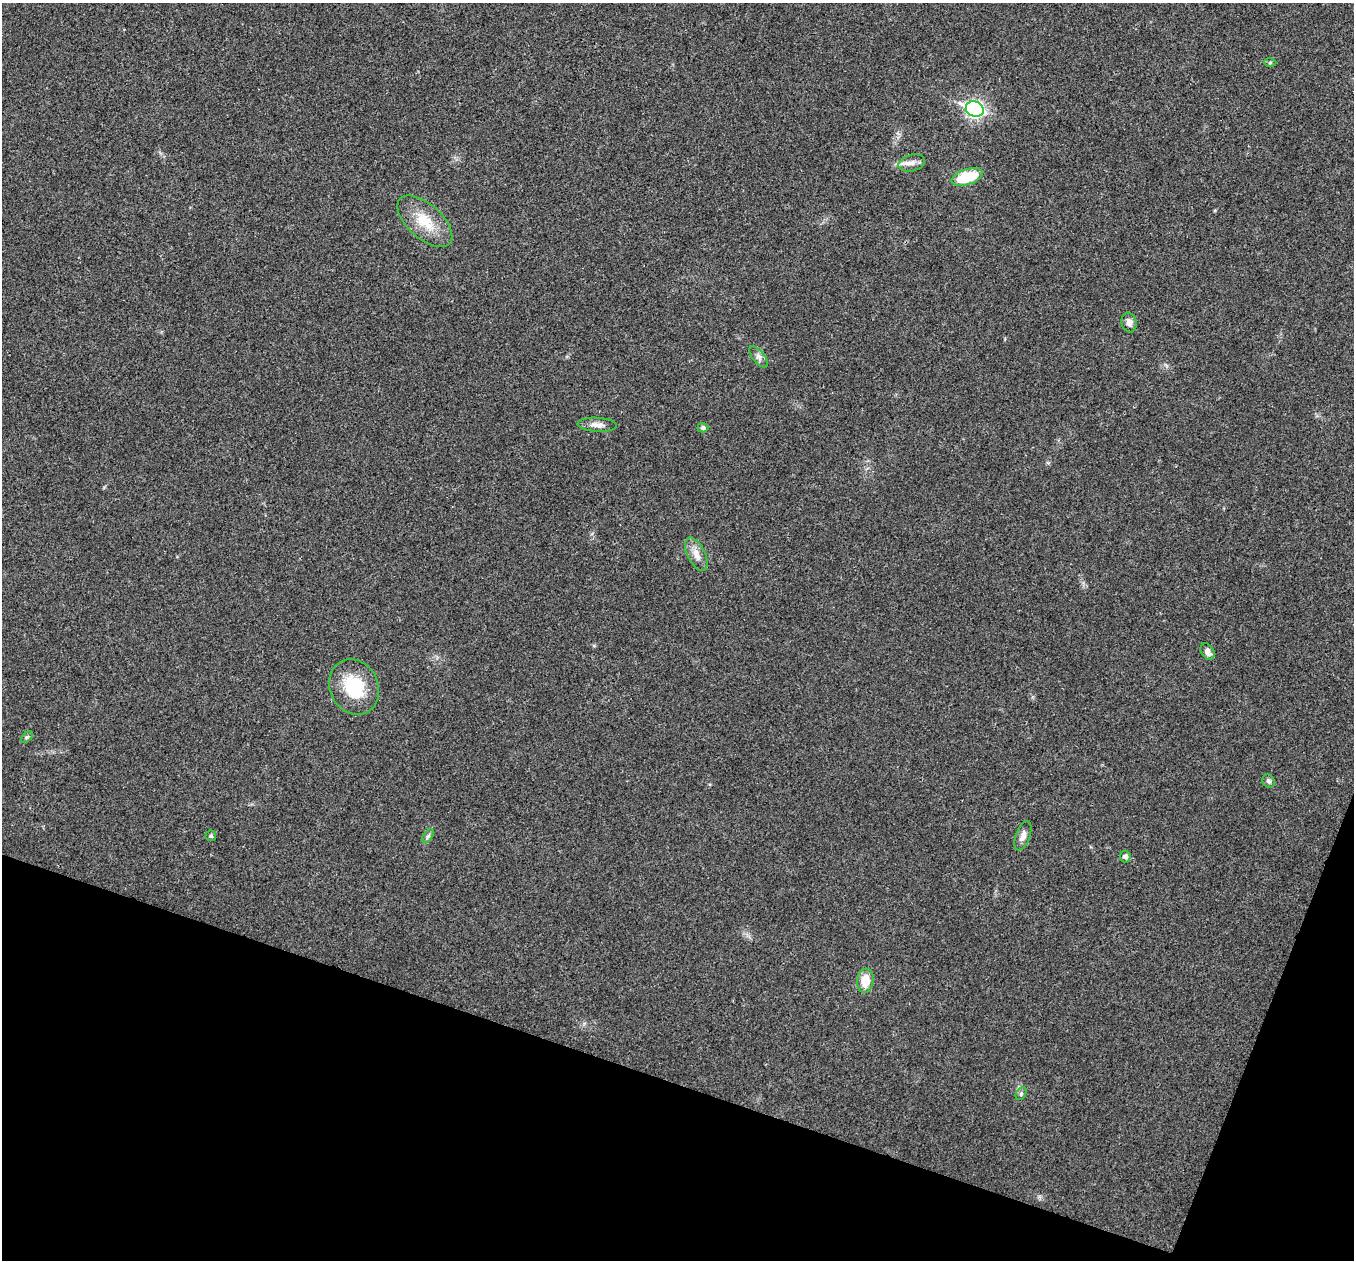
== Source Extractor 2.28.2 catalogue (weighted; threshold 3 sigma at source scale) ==
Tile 15 of 4 x 4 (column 3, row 4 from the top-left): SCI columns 2709-4060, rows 136-1393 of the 5419 x 5432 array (HDU 1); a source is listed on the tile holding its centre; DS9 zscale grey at full resolution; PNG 1356 x 1262 px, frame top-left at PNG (2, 3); each listed source drawn as its Kron ellipse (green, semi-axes under 4 px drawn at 4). Shown black and unused: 17% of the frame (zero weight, under 3 of 4 exposures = <1% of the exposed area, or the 3 px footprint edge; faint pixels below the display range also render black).
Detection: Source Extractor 2.28.2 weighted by HDU 2 'WHT'; one run over the whole footprint, this tile lists its part. Background 0.0211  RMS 0.004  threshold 0.0182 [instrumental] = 3 sigma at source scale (4.5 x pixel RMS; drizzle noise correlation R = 1.50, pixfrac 1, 0.05/0.05 arcsec/px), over >= 5 px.
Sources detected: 20; all 20 listed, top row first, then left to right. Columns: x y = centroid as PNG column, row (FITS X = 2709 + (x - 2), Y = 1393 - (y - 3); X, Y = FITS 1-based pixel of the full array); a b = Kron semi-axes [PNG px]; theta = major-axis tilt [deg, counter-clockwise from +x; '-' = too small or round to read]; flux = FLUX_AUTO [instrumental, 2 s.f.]
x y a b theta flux
1270 63 6 4 1 0.54
975 109 9 7 -21 110
912 163 13 8 15 2.6
967 177 16 7 18 17
425 221 33 17 -42 12
1129 323 10 7 -80 2.1
759 357 13 6 -52 1.7
597 425 20 7 -3 2.7
703 428 5 4 - 1.1
696 554 18 8 -64 3.6
1207 651 9 6 -59 2.1
354 687 28 24 -65 19
27 737 7 4 44 0.65
1269 781 7 6 - 1
211 836 5 5 - 0.64
428 836 8 4 53 0.86
1023 836 15 7 70 2.4
1125 857 6 5 - 1.5
865 981 12 8 84 6.5
1021 1094 7 5 63 0.83